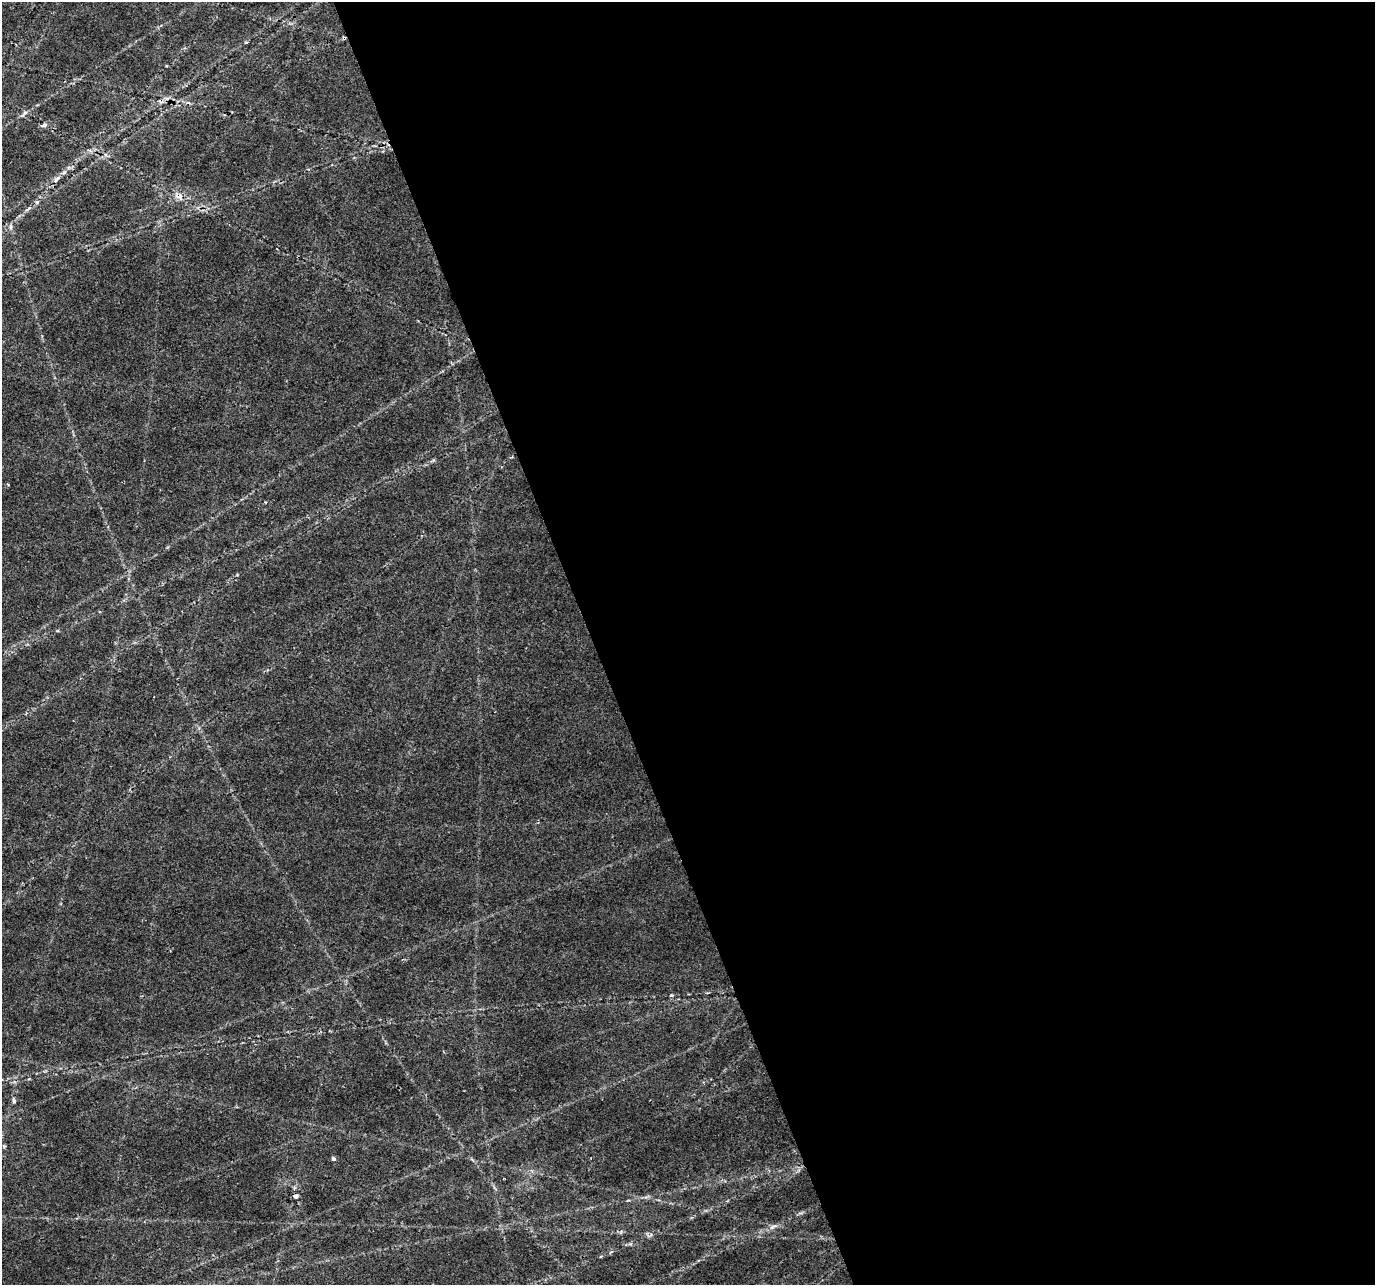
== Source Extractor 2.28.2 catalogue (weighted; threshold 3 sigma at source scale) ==
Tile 8 of 4 x 4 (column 4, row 2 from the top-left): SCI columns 4120-5492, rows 2693-3975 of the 5492 x 5329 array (HDU 1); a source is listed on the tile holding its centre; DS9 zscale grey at full resolution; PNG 1377 x 1287 px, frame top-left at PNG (2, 2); no overlay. Shown black and unused: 57% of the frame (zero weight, under 2 of 3 exposures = <1% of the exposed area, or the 3 px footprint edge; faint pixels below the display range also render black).
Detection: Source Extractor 2.28.2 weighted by HDU 2 'WHT'; one run over the whole footprint, this tile lists its part. Background 0.0273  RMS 0.0036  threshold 0.0163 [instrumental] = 3 sigma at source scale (4.5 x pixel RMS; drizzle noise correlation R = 1.50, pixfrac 1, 0.0396/0.0396 arcsec/px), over >= 5 px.
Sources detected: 12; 2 cosmic-ray / hot-pixel residue — not listed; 1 inside a brighter listed object's ellipse — not listed separately; the other 9 listed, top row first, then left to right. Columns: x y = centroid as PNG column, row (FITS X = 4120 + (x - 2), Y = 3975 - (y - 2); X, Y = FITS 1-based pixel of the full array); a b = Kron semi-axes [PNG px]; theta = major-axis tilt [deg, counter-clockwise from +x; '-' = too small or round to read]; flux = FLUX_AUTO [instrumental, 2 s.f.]
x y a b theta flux
44 125 6 5 - 1.2
56 180 12 5 45 1.6
179 196 9 8 - 2.3
11 227 9 4 -90 0.77
265 502 3 3 - 0.31
14 1101 7 4 -71 0.9
333 1158 3 3 - 1.5
295 1196 6 4 -11 1
773 1227 12 4 23 1.3
Overlapping masked pixels (flux is a lower limit): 1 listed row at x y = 179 196